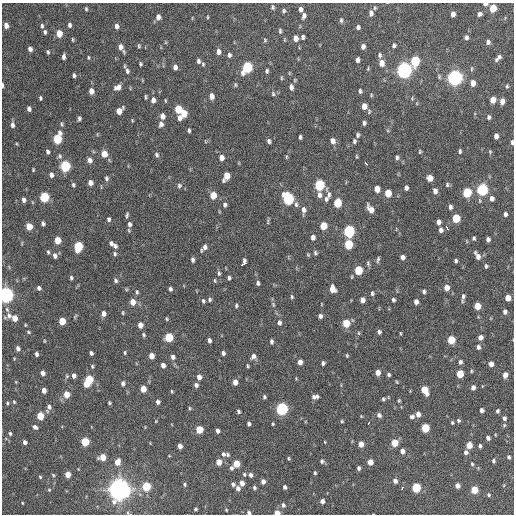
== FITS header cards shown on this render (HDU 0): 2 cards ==
NAXIS1  =                  512 / Axis length
NAXIS2  =                  512 / Axis length

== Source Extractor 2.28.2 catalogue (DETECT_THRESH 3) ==
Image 512 x 512 px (HDU 0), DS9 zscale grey, 1 PNG px = 1 image px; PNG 516 x 516 px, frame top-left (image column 1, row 512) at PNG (2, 3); no overlay
Background 996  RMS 32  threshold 95.8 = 3 sigma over >= 5 px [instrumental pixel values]
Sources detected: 355; all 355 listed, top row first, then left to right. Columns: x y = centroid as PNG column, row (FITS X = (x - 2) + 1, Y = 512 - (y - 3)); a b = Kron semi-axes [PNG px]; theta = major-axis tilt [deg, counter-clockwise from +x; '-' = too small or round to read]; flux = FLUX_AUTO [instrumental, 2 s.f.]
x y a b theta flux
485 4 5 3 - 7.5e+03
273 7 5 4 - 3.5e+03
375 8 5 4 - 2.6e+03
493 8 6 5 - 4.6e+04
86 9 5 3 - 2.8e+03
301 9 6 4 -89 6.8e+03
284 11 5 5 - 3.7e+03
371 13 7 5 -89 7.6e+03
453 14 5 4 - 1.1e+04
480 14 6 5 - 5.7e+03
304 16 6 4 77 7.3e+03
158 17 6 5 - 1.0e+04
207 17 5 3 - 2.0e+03
341 20 6 4 89 3.8e+03
6 25 5 4 - 1.2e+04
69 25 5 4 - 5.9e+03
42 26 5 4 - 4.1e+03
116 26 5 4 - 7.6e+03
358 27 5 4 - 4.8e+03
280 31 6 4 -89 3.3e+03
45 32 4 3 - 4.1e+03
59 33 6 4 -80 3.2e+04
303 37 4 3 - 4.8e+03
466 37 6 5 - 5.8e+03
295 38 6 5 - 1.4e+04
73 40 5 3 - 2.3e+03
265 40 5 5 - 2.7e+03
285 40 5 3 - 1.7e+03
488 42 6 5 - 6.4e+03
394 45 6 4 80 4.7e+03
139 46 6 4 -81 2.7e+03
363 46 5 4 - 7.8e+03
121 47 9 4 -59 1.2e+04
30 49 5 4 - 8.4e+03
48 52 5 4 - 3.2e+03
219 52 6 5 - 1.0e+04
229 55 6 4 -86 5.3e+03
380 55 7 6 - 5.2e+03
63 57 5 3 - 6.1e+03
88 57 5 3 - 2.4e+03
498 58 8 4 46 6.9e+03
357 60 5 4 - 6.3e+03
198 61 6 4 -80 5.6e+03
415 61 7 5 81 1.2e+05
381 63 7 6 - 1.6e+04
141 64 4 4 - 3.0e+03
203 64 5 4 - 2.7e+03
175 67 6 4 -79 9.0e+03
247 67 7 5 66 1.9e+05
368 69 6 4 80 2.4e+03
404 70 7 6 - 8.3e+05
127 71 8 5 -78 6.3e+03
267 71 6 4 75 3.8e+03
74 75 4 3 - 4.6e+03
281 78 6 3 -82 2.5e+03
455 78 6 6 - 7.9e+05
473 83 6 4 -89 1.5e+04
3 85 5 2 - 4.8e+03
235 85 6 5 - 3.1e+03
507 86 4 3 - 2.6e+03
118 87 8 6 28 1.2e+04
291 87 8 5 -80 7.5e+03
91 91 5 4 - 1.6e+04
360 91 5 4 - 4.2e+03
273 94 6 5 - 3.5e+03
371 95 4 4 - 2.2e+03
212 96 6 5 - 1.1e+04
146 97 6 3 -86 2.9e+03
40 98 4 3 - 3.1e+03
412 98 5 5 - 2.5e+03
153 100 7 5 90 9.9e+03
165 100 6 3 -89 2.1e+03
493 100 5 5 - 2.2e+04
502 101 5 4 - 1.2e+04
364 106 5 4 - 1.7e+04
29 109 5 4 - 6.5e+03
178 109 6 5 - 5.2e+04
119 111 7 5 52 2.3e+04
369 111 7 5 76 3.2e+03
183 113 6 5 - 3.6e+04
162 116 6 5 - 1.1e+04
489 117 5 4 - 4.2e+03
179 118 6 5 - 7.3e+03
79 119 5 3 - 4.2e+03
132 120 4 3 - 1.8e+03
364 123 4 4 - 4.7e+03
62 124 7 4 -77 3.4e+03
161 124 6 5 - 7.5e+03
12 125 7 4 -83 6.9e+03
189 130 5 3 - 3.6e+03
358 135 6 4 79 4.1e+03
496 136 5 4 - 9.4e+03
300 137 4 3 - 4.0e+03
57 139 7 5 75 1.1e+05
205 141 4 3 - 1.5e+03
269 141 5 4 - 5.0e+03
333 141 7 6 - 1.1e+04
354 141 6 4 89 4.2e+03
512 142 5 3 - 4.0e+03
17 144 5 3 - 1.8e+03
460 151 5 3 - 3.8e+03
47 152 4 3 - 5.1e+03
420 152 5 4 - 2.5e+03
490 152 5 4 - 2.6e+03
104 154 7 6 - 1.9e+04
157 155 7 5 -71 5.1e+03
60 156 7 6 - 4.6e+03
286 157 6 4 89 2.3e+03
357 157 5 3 - 2.1e+03
397 157 5 4 - 4.5e+03
222 158 6 5 - 1.1e+04
90 160 6 5 - 8.9e+03
366 163 4 2 - 5.5e+03
65 166 6 5 - 1.7e+05
33 170 3 2 - 2.1e+03
51 175 6 5 - 7.6e+03
226 176 8 5 65 3.1e+04
106 178 6 5 - 4.7e+03
430 178 5 5 - 1.9e+04
90 183 5 5 - 1.1e+04
73 185 5 4 - 3.8e+03
319 185 6 5 - 1.6e+05
447 185 6 5 - 3.8e+03
179 186 7 5 84 4.4e+03
406 188 5 4 - 6.2e+03
377 189 6 5 - 2.0e+04
482 189 6 5 - 2.4e+05
435 191 6 5 - 8.1e+03
467 192 6 5 - 9.9e+04
388 193 6 5 - 3.9e+04
329 194 17 7 -72 9.9e+03
213 195 6 5 - 3.3e+04
319 195 8 5 -88 8.2e+03
44 197 6 5 - 1.4e+05
492 198 6 5 - 7.4e+03
288 199 7 6 - 2.3e+05
326 199 7 6 - 5.4e+03
24 200 5 3 - 6.9e+03
337 203 6 5 - 6.5e+04
296 204 8 5 -89 5.3e+03
225 205 6 5 - 5.0e+03
450 207 6 4 87 5.8e+03
370 209 9 5 -57 1.6e+04
304 210 9 5 86 9.1e+03
505 214 4 3 - 5.8e+03
127 215 6 3 74 3.6e+03
456 218 6 5 - 6.8e+04
109 219 5 4 - 4.6e+03
268 222 9 3 78 3.1e+03
439 222 5 4 - 8.8e+03
43 223 4 4 - 4.9e+03
129 224 8 6 -77 7.2e+03
29 226 5 5 - 3.1e+04
323 226 6 5 - 4.2e+04
447 228 5 3 - 8.3e+03
441 230 5 4 - 6.8e+03
349 231 6 5 - 2.4e+05
313 237 5 4 - 8.1e+03
474 238 4 3 - 3.4e+03
488 239 4 4 - 6.0e+03
57 240 5 5 - 3.0e+04
111 243 6 5 - 6.0e+03
348 244 6 5 - 1.0e+05
78 246 7 5 84 1.0e+05
115 246 6 5 - 5.8e+03
205 247 7 6 - 8.6e+03
48 252 5 4 - 3.0e+03
315 253 5 4 - 3.7e+03
115 254 6 4 -78 3.7e+03
308 255 5 4 - 2.4e+03
55 256 6 5 - 8.6e+03
477 256 9 5 -62 1.2e+04
403 257 5 4 - 8.2e+03
378 259 8 4 77 4.0e+03
193 260 5 3 - 5.4e+03
456 261 4 3 - 3.6e+03
244 263 7 4 61 1.2e+04
368 263 7 4 -75 3.5e+03
486 266 4 3 - 3.3e+03
358 270 6 5 - 7.4e+04
219 273 8 4 -84 4.2e+03
71 278 4 3 - 3.6e+03
229 278 4 3 - 4.4e+03
116 280 6 4 -59 4.4e+03
215 281 5 3 - 2.6e+03
258 283 5 4 - 4.4e+03
446 287 5 5 - 1.8e+04
39 288 4 4 - 5.1e+03
170 289 4 3 - 5.1e+03
332 289 7 5 -74 2.1e+04
424 291 4 4 - 4.0e+03
137 292 6 4 -83 4.0e+03
372 293 5 4 - 3.7e+03
6 295 6 5 - 8.4e+05
463 296 8 4 85 5.9e+03
292 297 5 4 - 3.0e+03
508 298 5 4 - 2.0e+04
210 299 6 5 - 4.1e+03
362 300 5 4 - 1.1e+04
393 300 4 3 - 4.1e+03
203 301 6 4 -80 3.7e+03
133 302 6 5 - 2.0e+04
416 302 5 4 - 9.1e+03
273 304 8 4 -64 4.2e+03
321 304 4 3 - 1.5e+03
236 306 5 4 - 3.3e+03
477 306 5 5 - 3.6e+04
505 312 5 4 - 7.7e+03
104 313 5 4 - 1.0e+04
123 313 5 4 - 2.5e+03
9 316 13 7 27 1.1e+04
320 316 5 4 - 6.1e+03
14 318 5 5 - 2.1e+04
166 319 4 4 - 2.6e+03
62 321 5 5 - 4.2e+04
279 322 7 6 - 6.4e+03
346 323 6 5 - 4.9e+04
140 325 6 5 - 1.4e+04
28 332 5 4 - 2.6e+03
379 332 4 4 - 4.6e+03
359 333 5 3 - 2.2e+03
401 333 5 2 - 1.8e+03
144 335 5 4 - 3.4e+03
169 337 6 5 - 8.0e+04
480 337 5 5 - 1.0e+04
209 340 5 4 - 6.4e+03
451 340 5 5 - 6.1e+04
44 341 4 3 - 1.8e+03
271 341 5 3 - 4.7e+03
478 347 6 4 -86 5.5e+03
18 349 5 4 - 7.3e+03
125 352 5 4 - 2.7e+03
91 353 4 3 - 4.9e+03
223 353 4 4 - 6.1e+03
36 354 4 3 - 5.4e+03
347 355 5 3 - 2.3e+03
151 356 5 4 - 1.7e+04
253 356 6 6 - 8.7e+03
173 357 6 5 - 7.1e+03
300 362 5 4 - 1.2e+04
460 362 5 4 - 5.4e+03
323 363 4 4 - 4.6e+03
491 364 5 4 - 1.2e+04
163 365 5 4 - 1.0e+04
92 366 5 3 - 2.9e+03
248 366 4 3 - 2.5e+03
471 371 4 4 - 2.3e+03
378 372 5 4 - 1.3e+04
42 373 5 4 - 1.0e+04
389 374 4 4 - 4.0e+03
460 374 5 5 - 5.2e+04
505 375 5 4 - 1.4e+04
67 376 5 5 - 2.7e+03
74 376 5 4 - 7.7e+03
199 377 5 5 - 1.2e+04
296 378 5 3 - 1.8e+03
89 379 6 5 - 8.1e+04
16 382 5 3 - 1.8e+03
235 382 5 4 - 1.6e+04
397 382 5 3 - 1.8e+03
123 383 7 5 -80 5.8e+03
86 384 5 4 - 2.5e+04
196 385 5 5 - 6.4e+03
473 387 5 4 - 8.9e+03
143 389 5 4 - 2.5e+04
44 390 5 4 - 1.3e+04
425 390 7 5 -65 4.7e+04
172 391 4 3 - 2.4e+03
67 394 6 5 - 2.8e+04
264 397 4 4 - 3.6e+03
315 397 8 5 3 7.1e+03
383 399 5 4 - 3.5e+03
399 401 5 4 - 2.5e+03
14 402 5 4 - 2.6e+03
158 402 5 4 - 6.5e+03
7 403 4 4 - 2.6e+03
109 403 4 3 - 2.7e+03
49 407 7 6 - 8.0e+03
190 408 4 4 - 2.5e+03
282 409 6 5 - 3.4e+05
482 410 4 4 - 7.6e+03
238 411 4 3 - 3.9e+03
498 411 4 4 - 3.4e+03
418 414 5 5 - 1.1e+04
379 415 6 5 - 6.3e+03
40 416 5 5 - 4.5e+04
412 416 6 5 - 5.1e+03
504 418 4 4 - 5.1e+03
458 420 5 5 - 3.6e+03
156 421 3 3 - 1.6e+03
342 421 5 4 - 2.4e+03
452 422 4 3 - 2.7e+03
368 423 3 2 - 4.6e+03
249 424 4 3 - 5.7e+03
273 424 4 3 - 2.1e+03
504 425 5 4 - 2.7e+03
35 427 5 4 - 6.6e+03
425 428 5 5 - 7.1e+04
199 429 5 5 - 5.1e+04
217 431 4 4 - 7.3e+03
10 433 5 4 - 3.3e+03
488 438 4 4 - 6.8e+03
25 442 4 4 - 6.9e+03
85 442 5 5 - 8.1e+04
325 442 4 2 - 1.6e+03
395 443 5 5 - 4.6e+04
361 444 5 4 - 1.8e+04
469 445 5 5 - 2.8e+04
180 446 5 4 - 1.1e+04
480 446 4 3 - 4.0e+03
402 451 5 5 - 1.1e+04
466 452 5 5 - 6.4e+03
223 454 6 6 - 5.4e+03
227 455 5 4 - 3.6e+03
102 457 5 5 - 2.8e+04
509 457 4 4 - 4.0e+03
289 458 4 3 - 2.4e+03
322 461 6 5 - 4.4e+03
493 461 4 4 - 3.6e+03
117 462 7 5 70 1.8e+04
219 462 5 4 - 2.2e+04
370 462 5 4 - 2.1e+04
236 464 5 5 - 4.0e+04
472 464 5 4 - 2.5e+03
231 468 5 4 - 4.9e+03
359 468 4 4 - 5.0e+03
315 473 4 3 - 2.9e+03
68 474 5 4 - 2.2e+04
244 474 6 4 -75 3.2e+03
53 475 5 4 - 2.5e+03
250 475 5 4 - 6.1e+03
40 477 5 4 - 2.7e+03
263 481 4 4 - 9.7e+03
395 481 5 4 - 8.4e+03
242 483 5 4 - 1.2e+04
185 484 4 3 - 2.9e+03
233 484 5 4 - 4.7e+03
457 485 5 4 - 1.1e+04
146 486 5 5 - 8.6e+04
285 487 4 3 - 5.6e+03
238 488 6 5 - 7.3e+03
254 488 4 4 - 3.9e+03
402 488 3 3 - 4.8e+03
416 488 5 5 - 9.5e+04
119 489 8 8 - 1.8e+06
49 490 4 4 - 2.0e+03
474 490 5 5 - 4.8e+04
488 495 4 4 - 2.8e+03
322 501 4 4 - 8.3e+03
22 503 4 3 - 1.7e+03
283 505 6 5 - 5.8e+03
196 509 3 3 - 2.6e+03
226 510 3 2 - 1.8e+03
249 513 5 4 - 5.7e+03
277 513 4 4 - 2.1e+04
At the frame edge (FLAGS 8, measured only in part): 6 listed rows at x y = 485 4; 3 85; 512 142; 6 295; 249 513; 277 513